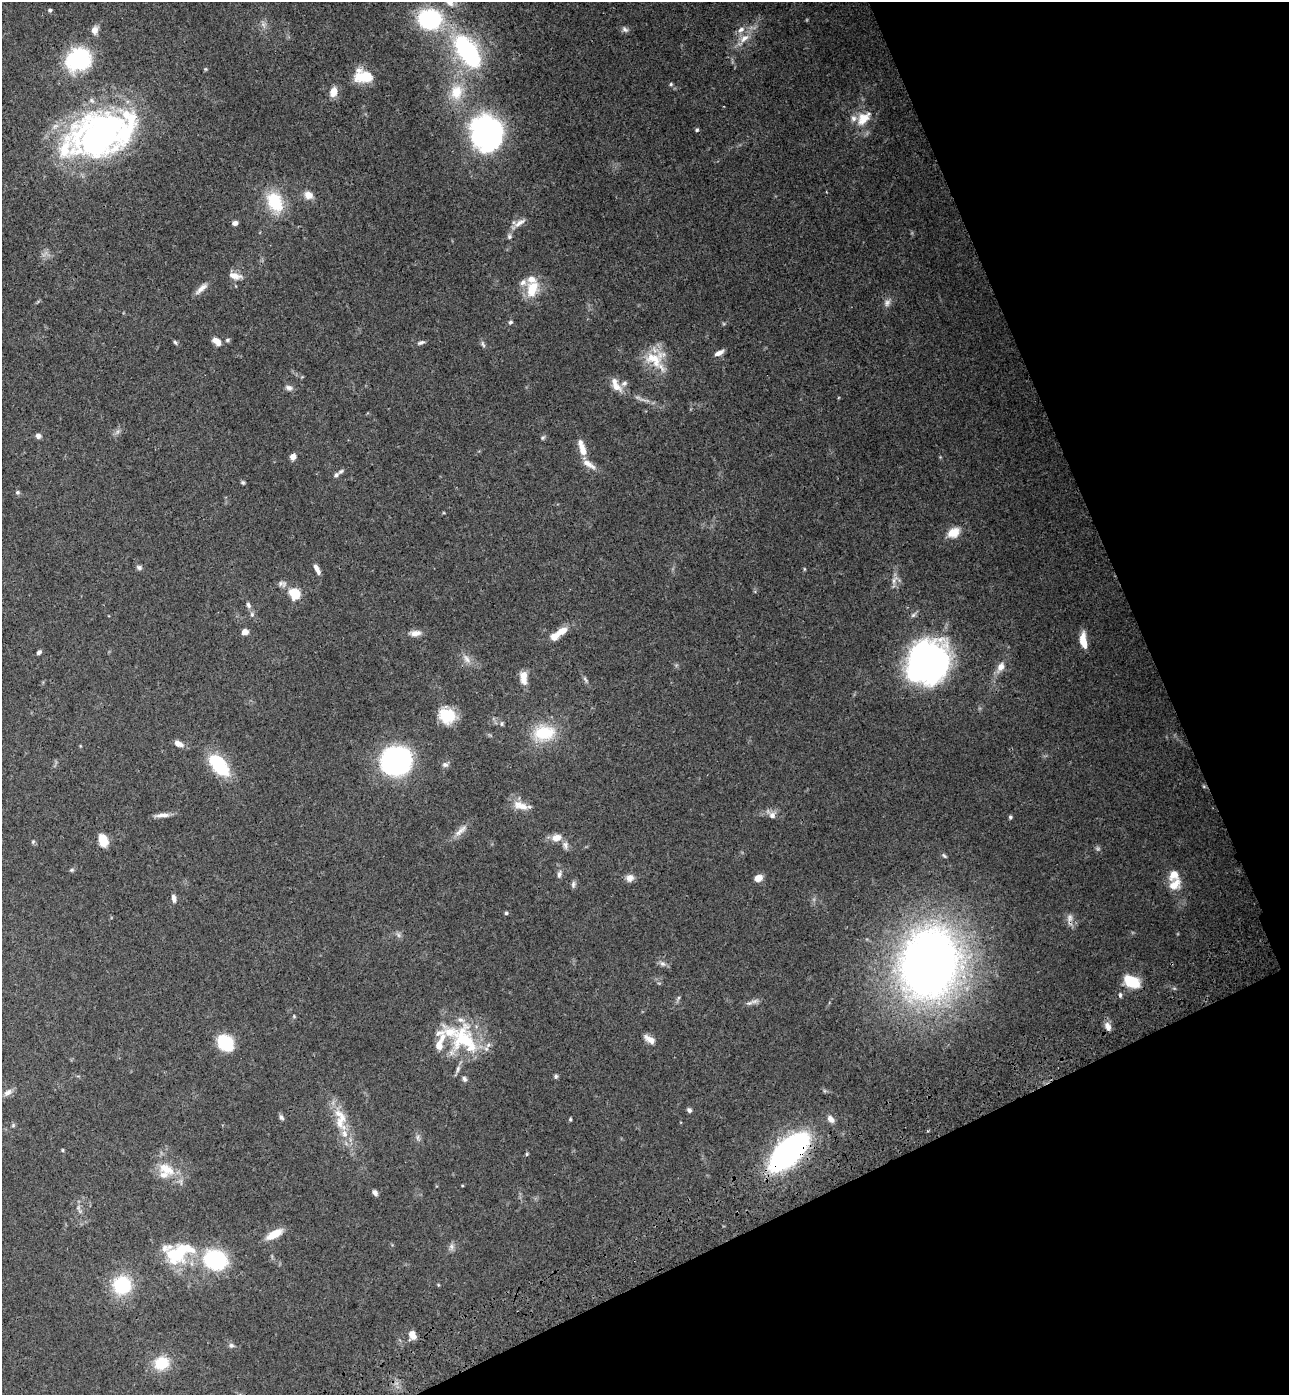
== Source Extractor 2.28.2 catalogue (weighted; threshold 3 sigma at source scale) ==
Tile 12 of 4 x 4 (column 4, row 3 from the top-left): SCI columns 4205-5491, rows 1505-2897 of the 5706 x 5794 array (HDU 1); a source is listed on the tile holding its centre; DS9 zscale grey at full resolution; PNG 1291 x 1397 px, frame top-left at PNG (2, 2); no overlay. Shown black and unused: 22% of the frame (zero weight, under 3 of 4 exposures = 6% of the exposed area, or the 3 px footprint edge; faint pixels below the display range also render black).
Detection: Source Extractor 2.28.2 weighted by HDU 2 'WHT'; one run over the whole footprint, this tile lists its part. Background 0.0787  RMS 0.0043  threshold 0.0195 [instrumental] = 3 sigma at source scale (4.5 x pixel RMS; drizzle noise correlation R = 1.50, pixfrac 1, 0.05/0.05 arcsec/px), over >= 5 px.
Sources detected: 140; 1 too faint to see at this stretch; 2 inside a brighter object's white glare — not listed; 20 inside a brighter listed object's ellipse — not listed separately; the other 117 listed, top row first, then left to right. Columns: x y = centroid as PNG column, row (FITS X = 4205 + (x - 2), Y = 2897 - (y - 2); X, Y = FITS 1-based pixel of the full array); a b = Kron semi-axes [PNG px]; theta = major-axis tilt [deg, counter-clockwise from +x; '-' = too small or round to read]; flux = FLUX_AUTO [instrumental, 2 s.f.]
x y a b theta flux
450 2 13 13 - 4.5
50 10 5 4 - 0.75
430 19 22 19 -6 39
625 29 9 6 -37 1.1
94 30 9 8 - 2.7
741 30 10 7 32 2.2
744 38 16 7 44 4.1
467 51 34 17 -56 59
78 60 18 15 26 51
364 76 20 13 -8 12
671 84 5 4 - 0.54
334 92 11 8 71 4.2
456 92 21 17 84 11
863 118 21 13 48 8
697 130 5 4 - 0.59
482 131 25 14 -73 110
100 134 69 47 26 130
308 195 11 9 -27 3.2
275 202 28 19 -61 16
235 223 6 5 - 1.5
519 223 17 6 34 2.6
509 237 7 5 -90 0.91
235 276 15 8 -16 3.3
202 288 18 6 41 2.7
532 289 20 12 72 10
887 303 11 7 67 1.7
510 322 5 4 - 0.71
227 340 6 5 - 0.63
175 342 6 4 -45 0.63
217 342 10 6 -45 3.7
421 342 10 4 21 0.98
483 344 10 4 -63 0.9
719 353 12 5 27 2.1
654 359 29 22 7 12
616 387 17 9 -24 3.6
289 388 9 7 -14 1.5
38 436 6 6 - 1.5
543 438 6 5 - 0.67
583 450 17 7 -74 5.1
293 457 7 6 - 2.3
341 471 8 4 39 0.94
243 482 6 4 -21 0.65
17 492 6 5 - 0.67
953 533 15 11 27 5.6
139 568 7 6 - 1
317 569 11 4 -61 2.3
295 593 7 7 - 14
248 605 9 5 -61 1.2
252 614 7 5 -71 0.98
562 631 12 7 25 4.5
245 632 7 6 - 2.4
415 633 14 7 6 2.8
1083 641 17 7 -81 5.9
39 652 6 4 44 1
466 659 13 6 -59 2.4
927 662 32 30 25 200
1001 667 12 8 64 3
523 677 17 8 -87 4.3
447 716 18 16 -22 11
502 724 6 5 - 0.76
544 733 30 19 7 16
178 744 10 6 -27 2.8
396 761 23 21 27 85
219 765 23 12 -49 26
445 765 8 7 - 1.3
521 806 22 10 -20 5
162 815 19 5 3 2.5
772 815 8 8 - 2.2
1010 817 4 4 - 0.69
460 831 23 6 43 3.3
556 838 11 8 17 4
102 839 9 6 -76 11
33 841 6 4 20 0.49
565 845 12 6 -80 1.6
944 856 8 4 -38 0.71
72 870 6 5 - 0.67
559 875 9 5 75 1.3
630 878 9 9 - 2.4
758 878 8 6 26 4
573 884 10 5 81 1.1
1174 885 16 11 41 5.3
174 898 9 5 -79 1.8
506 913 4 4 - 0.62
1070 918 10 8 77 2.2
663 964 9 6 -29 1.4
929 964 63 50 75 340
1132 981 15 10 -26 14
1120 995 6 4 -90 0.72
750 1003 12 4 21 1.5
294 1016 4 4 - 0.44
1108 1026 12 7 -64 2.4
649 1039 15 6 -36 2.8
464 1040 46 31 -53 32
225 1043 13 9 -48 27
556 1076 6 5 - 0.79
464 1079 8 5 -61 0.97
8 1092 13 7 32 2.2
689 1110 6 5 - 1.1
281 1117 8 6 -45 0.95
342 1118 19 12 -84 7.2
570 1119 5 4 - 0.5
831 1119 10 7 -52 2.1
13 1125 5 5 - 0.6
418 1137 9 4 -82 1
63 1150 5 3 - 0.41
789 1152 28 13 44 190
527 1154 6 4 90 0.5
166 1169 24 13 -28 8.9
375 1192 7 5 -54 1.5
274 1234 17 7 30 6.8
451 1247 10 4 -90 1.3
180 1252 33 21 55 20
215 1260 17 14 -17 47
122 1285 19 19 - 22
412 1335 9 6 -71 3.6
231 1345 7 6 - 0.98
161 1363 18 15 18 11
Overlapping masked pixels (flux is a lower limit): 1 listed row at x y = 789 1152
Isophote crosses this tile's border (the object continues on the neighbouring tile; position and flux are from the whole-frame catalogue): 2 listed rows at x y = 450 2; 467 51